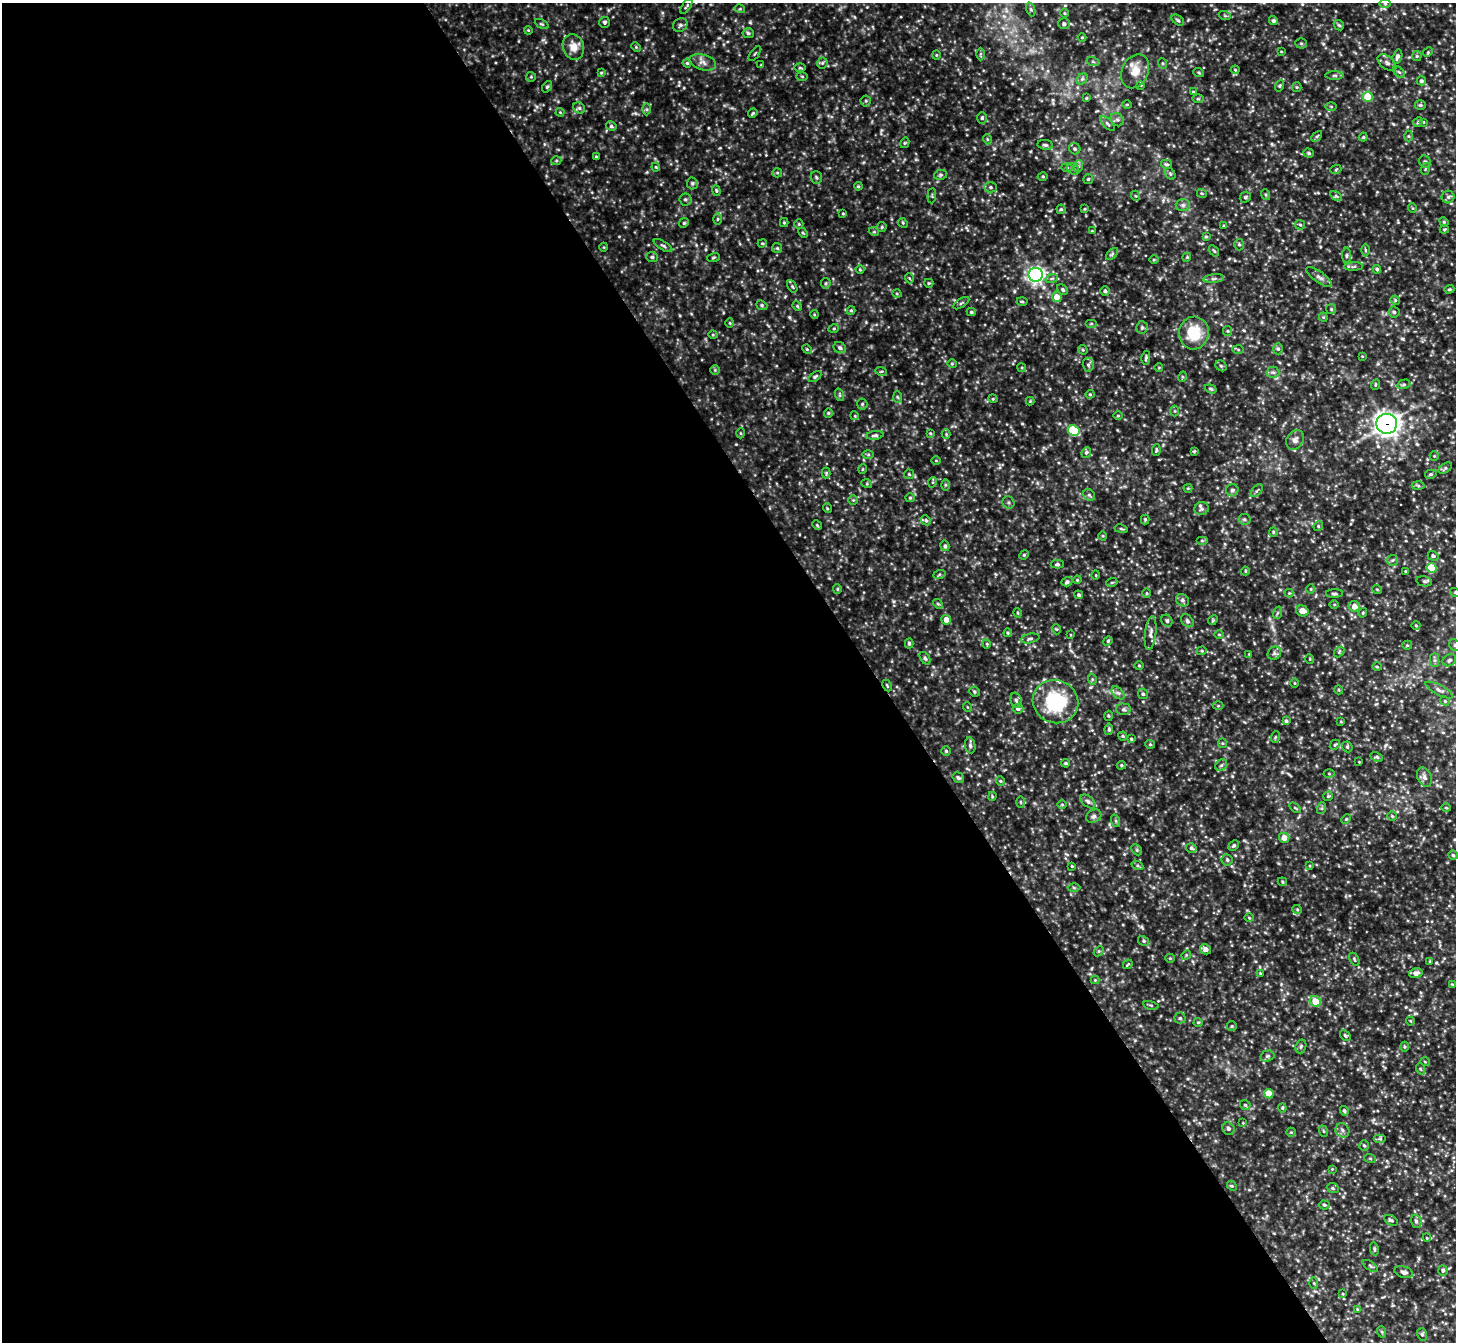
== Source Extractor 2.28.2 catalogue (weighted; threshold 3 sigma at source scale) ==
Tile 9 of 4 x 4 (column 1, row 3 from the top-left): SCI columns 2-1455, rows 1634-2973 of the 5816 x 5808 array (HDU 1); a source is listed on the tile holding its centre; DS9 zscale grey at full resolution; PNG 1458 x 1344 px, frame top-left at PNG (2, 3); each listed source drawn as its Kron ellipse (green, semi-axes under 4 px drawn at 4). Shown black and unused: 60% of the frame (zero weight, under 2 of 3 exposures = <1% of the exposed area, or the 3 px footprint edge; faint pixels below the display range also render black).
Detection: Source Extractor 2.28.2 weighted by HDU 2 'WHT'; one run over the whole footprint, this tile lists its part. Background 0.204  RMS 0.021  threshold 0.095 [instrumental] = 3 sigma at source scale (4.5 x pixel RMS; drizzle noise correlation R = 1.50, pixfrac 1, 0.05/0.05 arcsec/px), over >= 5 px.
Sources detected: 413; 5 inside a brighter listed object's ellipse — not listed separately; the other 408 listed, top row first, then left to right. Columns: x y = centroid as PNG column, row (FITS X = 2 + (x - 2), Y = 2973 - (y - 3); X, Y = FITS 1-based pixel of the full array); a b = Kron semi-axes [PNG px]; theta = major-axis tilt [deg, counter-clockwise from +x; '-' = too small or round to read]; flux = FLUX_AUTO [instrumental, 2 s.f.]
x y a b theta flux
1385 4 6 4 -1 2.7
686 6 9 3 56 2.5
740 9 5 3 - 2
1031 9 7 4 -70 2.9
1064 13 5 3 - 2
1225 16 6 4 -19 2.4
1178 20 7 4 -35 3.8
1273 21 5 4 - 4.3
605 22 5 5 - 3.4
542 24 7 4 -26 2.7
1064 24 6 5 - 5.1
680 25 8 6 36 5.2
1339 25 6 4 -43 2.8
528 30 4 3 - 1.9
748 33 5 5 - 3.8
1082 37 4 3 - 1.7
1301 43 5 5 - 3
573 47 13 10 -73 20
636 47 5 3 - 2.2
1281 52 4 3 - 1.6
1428 52 5 4 - 2.2
755 54 9 2 54 1.9
980 54 6 4 89 2.8
936 55 4 4 - 1.9
1417 56 5 5 - 2.6
1397 57 7 4 74 6.3
703 62 14 7 -16 11
1093 62 6 4 -20 2.9
687 63 4 4 - 2.4
822 63 5 5 - 3.3
1162 63 5 3 - 2
1387 63 11 6 -38 6.9
761 65 3 3 - 1.7
800 68 6 4 -1 2.1
1235 70 4 4 - 2.1
1135 71 18 13 65 28
1399 72 7 4 -44 3.5
601 73 4 4 - 2.2
1199 73 5 3 - 2.4
1335 75 9 4 0 4.2
802 76 5 3 - 2.2
531 77 5 5 - 2.5
1082 79 6 5 - 3.9
1421 81 4 4 - 4
1141 85 4 4 - 1.6
1280 86 6 3 70 2.4
547 87 6 4 53 2.9
1297 87 5 4 - 2.4
1193 92 4 3 - 1.9
1368 97 5 5 - 61
1086 98 4 3 - 2
1198 99 6 4 0 2.7
866 101 5 5 - 2.8
1127 104 5 3 - 2
1420 105 5 4 - 3.2
1331 106 5 3 - 2
579 108 6 5 - 3.5
647 109 6 4 -90 3.1
560 112 4 4 - 1.9
753 113 5 3 - 2.4
982 118 6 5 - 3.6
1117 120 7 6 - 4.9
1418 122 5 4 - 2.6
1423 122 4 2 - 1.3
1107 123 10 4 -45 4.4
611 126 5 4 - 3.5
1317 136 6 3 44 2.8
1409 136 5 3 - 2
1363 137 4 4 - 2.3
987 139 5 3 - 2.1
905 143 5 4 - 2.2
1045 145 8 5 -8 4.4
1075 149 6 5 - 3.9
1309 153 5 4 - 3.1
596 157 3 3 - 2.2
556 161 5 3 - 2.4
1425 162 6 5 - 4.1
1166 164 6 4 -14 3.2
1079 166 6 4 72 3.7
656 167 4 4 - 2
1067 167 6 4 -2 3.1
1073 169 6 5 - 4.2
1336 169 5 3 - 2.1
1425 169 6 3 71 2.4
777 173 5 4 - 2.5
1170 174 6 4 -60 3.3
940 175 6 5 - 3.6
1043 177 5 3 - 1.9
816 178 6 5 - 3.8
1088 179 5 5 - 2.7
692 183 6 5 - 3.7
858 186 4 4 - 2.4
990 187 6 5 - 4.3
716 191 5 4 - 2.6
1202 194 5 3 - 1.8
1266 195 5 3 - 2.6
932 196 8 3 85 2.3
1136 196 5 3 - 1.9
1336 196 6 4 -33 3.5
1245 197 6 5 - 2.9
1448 197 6 6 - 4.7
685 199 6 6 - 4.2
1183 205 7 6 - 5.7
1412 208 5 3 - 1.7
1061 209 4 4 - 3
1085 209 4 3 - 1.8
843 214 4 2 - 1.7
718 219 5 4 - 2.4
1444 222 5 4 - 2.1
684 223 5 4 - 2.7
784 223 4 4 - 2.2
903 223 5 4 - 2.3
799 224 5 4 - 2.3
1300 225 5 4 - 2.6
1224 226 4 3 - 2.4
882 227 5 4 - 2.4
1444 229 4 4 - 2.1
1092 231 4 3 - 1.7
874 232 5 3 - 1.8
803 233 6 3 -44 2.1
1206 237 4 4 - 2.3
762 243 4 3 - 2.3
1239 245 6 5 - 3.2
663 246 10 4 -31 4.1
604 247 4 3 - 1.5
777 248 5 5 - 2.9
1365 250 6 4 -89 3
1214 251 6 4 -54 2.5
1112 254 7 4 46 3.6
1346 255 8 4 90 3.7
652 257 6 5 - 3.4
714 257 6 3 19 2.1
1187 257 4 3 - 1.9
1154 260 5 3 - 1.9
1354 266 9 4 2 4.1
860 269 4 4 - 1.9
1377 269 4 4 - 3.4
1036 275 7 7 - 600
1319 277 15 5 -36 8.1
909 278 5 3 - 2.1
1052 278 6 4 19 3.3
1214 278 10 4 6 5.2
826 283 5 5 - 3
929 283 4 4 - 2
792 286 7 4 -59 2.9
1449 289 5 4 - 2.4
1063 290 6 4 -47 3.6
1105 291 4 4 - 3.9
897 294 5 3 - 2.1
1057 297 5 5 - 23
1395 300 5 4 - 2.1
1022 302 5 3 - 2.1
961 303 9 3 33 3.2
762 305 6 4 -22 2.8
797 306 5 4 - 2.3
1331 309 5 5 - 3.1
851 310 4 4 - 2.6
971 312 4 4 - 2.9
1394 312 5 5 - 3.5
814 314 4 3 - 1.9
1323 317 4 4 - 2.1
730 323 5 3 - 1.9
1091 323 6 4 0 3.1
1142 327 6 6 - 4.5
834 328 5 3 - 2
1228 331 5 4 - 2.5
1194 333 16 15 - 59
713 335 4 3 - 1.8
840 348 6 5 - 4.9
807 349 5 4 - 2.4
1278 349 5 5 - 3.6
1083 350 5 4 - 2.5
1238 350 6 4 -3 2.4
1362 356 3 3 - 1.5
1146 358 7 4 78 3.4
952 364 5 4 - 2.3
1088 365 7 5 -87 4.8
1221 366 6 5 - 3.5
1022 368 4 3 - 2
1159 368 4 3 - 1.6
715 370 5 4 - 2.5
881 371 6 4 -17 2.3
1273 372 6 5 - 4.8
815 377 7 4 33 3.9
1182 377 5 3 - 2.4
1404 384 6 4 16 3.8
1375 385 5 3 - 2
1211 389 6 4 -19 3.1
1090 394 4 4 - 2.2
840 395 6 4 -71 3
897 397 6 4 -87 2.8
993 399 5 3 - 1.7
1030 401 4 4 - 1.8
862 404 5 5 - 3
1175 411 5 3 - 2.1
828 413 4 4 - 2.3
855 416 4 3 - 1.9
1118 416 5 3 - 1.8
1387 424 10 10 - 1000
1074 431 6 5 - 120
741 433 5 3 - 1.9
930 433 4 4 - 2
946 434 4 4 - 2.3
875 435 8 4 8 4
1295 440 10 8 59 10
1156 450 6 3 84 2.5
1194 451 4 3 - 1.9
1086 452 5 4 - 3.4
868 454 6 4 0 2.6
1434 456 5 4 - 2.3
936 461 4 3 - 1.6
1445 468 7 4 35 3.6
863 469 5 3 - 1.5
826 473 5 4 - 2.3
909 474 5 5 - 2.4
1431 474 6 4 14 3
933 482 5 3 - 1.9
867 484 5 3 - 2.2
945 485 6 4 90 2.9
1418 486 6 4 -3 3.2
1188 488 4 4 - 2.1
1232 490 6 6 - 4.7
1257 491 8 3 49 3.2
1089 495 6 5 - 4
910 498 5 4 - 2.1
853 500 5 4 - 2.6
1008 502 6 5 - 4.2
827 508 5 3 - 2.1
1202 509 7 6 - 4.6
1145 519 5 4 - 2.2
1244 519 6 5 - 3.7
926 520 5 4 - 3
817 525 5 4 - 2.3
1318 526 5 4 - 2
1121 529 7 3 -9 2.6
1273 532 4 4 - 2.3
1103 536 5 3 - 1.9
1202 541 6 4 0 2.5
945 546 5 4 - 3.8
1024 555 5 4 - 2.4
1433 556 5 4 - 4.9
1392 560 6 5 - 3.6
1057 564 6 4 -1 3.6
1431 568 5 5 - 51
1245 571 4 4 - 2.1
1406 571 3 2 - 2.1
939 575 6 4 20 3
1096 575 5 3 - 1.5
1077 580 4 3 - 1.9
1424 581 8 5 -12 3.5
1067 582 5 4 - 4.4
1112 582 5 3 - 2.2
837 589 5 4 - 2.5
1311 589 4 4 - 2.2
1377 589 5 3 - 1.6
1455 592 5 3 - 2
1147 593 5 3 - 1.9
1289 593 4 4 - 2.1
1334 593 8 4 2 3.9
1079 595 4 4 - 3.2
1182 600 7 5 -34 5.5
938 604 5 4 - 2.8
1334 604 5 3 - 2
1354 607 6 5 - 14
1302 611 6 5 - 15
1018 613 5 3 - 1.7
1277 613 6 4 70 3.2
1363 613 5 3 - 2
946 620 5 5 - 17
1213 620 5 4 - 2.1
1167 621 6 5 - 4.2
1187 621 7 5 -46 4.3
1416 625 4 4 - 2
1056 629 5 3 - 1.7
1008 633 4 4 - 2.3
1151 633 17 5 83 9
1219 634 5 3 - 2
1071 635 4 2 - 1.4
1030 639 9 4 12 4.7
1108 641 5 4 - 2.5
909 643 5 4 - 3.5
987 644 4 4 - 2.1
1407 645 5 4 - 2.4
1455 645 6 5 - 3.8
1202 651 5 4 - 2.7
1339 652 6 4 49 2.8
1274 653 7 6 - 5.1
1249 654 3 3 - 1.5
925 658 7 4 -54 3.3
1310 659 5 3 - 1.6
1434 660 7 4 -90 4.8
1449 660 7 5 34 4.3
1139 666 5 3 - 1.9
1377 667 4 3 - 2
1092 679 6 3 -73 2.3
1295 683 4 3 - 1.7
887 686 6 2 -64 2.1
1339 690 4 3 - 1.6
1439 690 15 5 -28 7.5
974 692 5 5 - 3.2
1118 693 8 4 -43 5.1
1143 694 5 5 - 3.8
1016 700 8 5 -71 4.9
1445 701 5 4 - 2.2
1055 702 23 21 -23 140
1218 706 5 3 - 2.1
967 707 5 3 - 1.6
1018 709 5 5 - 5.4
1124 709 7 5 -2 4.5
1109 716 5 3 - 2
1286 721 4 4 - 3.5
1341 722 4 2 - 1.5
1109 729 6 4 82 3.1
1123 736 5 4 - 2.5
1275 737 6 3 71 2.4
1131 739 4 4 - 2.6
1222 743 5 4 - 2.4
1150 744 5 4 - 2.2
970 745 8 5 -80 4.8
1335 745 5 4 - 2.7
1347 747 6 5 - 3.1
946 751 4 4 - 3
1377 757 7 4 -25 3
1359 762 3 2 - 1.4
1066 763 4 3 - 2.7
1121 765 5 4 - 2.5
1221 765 6 5 - 4.2
1329 774 5 3 - 2
1424 777 10 7 -65 6.4
958 778 6 5 - 4.1
1000 781 5 4 - 2.3
992 796 4 4 - 2
1328 796 5 5 - 2.6
1088 801 9 5 -38 6.1
1021 802 5 3 - 2.1
1062 805 5 3 - 1.7
1295 808 6 3 -37 2.5
1322 808 6 4 72 3
1446 808 5 3 - 1.7
1094 816 8 6 30 5.9
1392 816 4 4 - 2.4
1346 819 5 3 - 2.1
1116 821 6 4 -72 2.5
1284 838 5 5 - 18
1234 845 6 4 43 3.9
1191 848 5 4 - 4.1
1137 850 6 4 -46 3.1
1453 855 5 4 - 3.3
1227 860 6 5 - 3.9
1137 865 6 4 -31 2.7
1072 866 3 2 - 1.8
1310 866 4 3 - 1.8
1282 882 5 4 - 2.5
1074 888 6 4 -1 3
1297 909 5 3 - 2
1249 918 5 3 - 1.7
1144 941 5 4 - 3.2
1205 949 6 5 - 8.7
1099 951 5 4 - 2.7
1186 955 5 4 - 2.2
1170 958 5 4 - 2.1
1354 959 7 4 -60 3
1430 962 4 4 - 1.9
1128 964 5 2 - 2
1260 973 4 3 - 1.5
1416 973 7 5 15 9.5
1095 980 4 4 - 1.8
1452 984 4 3 - 1.6
1315 1001 6 5 - 31
1151 1005 8 3 -13 2.4
1180 1018 5 5 - 3.4
1410 1021 4 4 - 1.9
1198 1022 4 4 - 2.4
1232 1026 5 5 - 2.7
1345 1036 6 4 -50 2.8
1301 1046 7 5 73 3.6
1405 1047 5 4 - 2.5
1267 1056 7 5 16 4.1
1425 1062 5 3 - 1.7
1421 1069 6 3 -69 2.6
1269 1094 5 4 - 30
1245 1105 5 5 - 3
1282 1108 4 4 - 2.2
1344 1111 5 4 - 4
1243 1123 4 3 - 1.4
1228 1129 6 6 - 5.7
1342 1130 7 6 - 5.9
1323 1131 6 3 -70 2.3
1291 1132 5 4 - 2.3
1380 1139 6 4 0 3
1364 1145 5 5 - 3.1
1370 1158 6 3 -19 2.5
1332 1169 4 4 - 1.5
1232 1186 5 4 - 2.7
1333 1188 6 4 -23 3.3
1324 1205 5 4 - 3.2
1391 1220 7 4 -29 3.8
1416 1221 7 5 -74 5.5
1427 1238 4 3 - 1.7
1374 1249 7 4 -78 3.2
1370 1266 9 3 -35 3.1
1443 1270 5 4 - 4.1
1404 1272 9 5 -17 6
1314 1283 6 4 -88 2.7
1343 1294 3 3 - 1.8
1357 1309 4 4 - 1.7
1382 1332 6 3 -71 2.5
1422 1334 6 5 - 4
Overlapping masked pixels (flux is a lower limit): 1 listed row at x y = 1387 424
Isophote crosses this tile's border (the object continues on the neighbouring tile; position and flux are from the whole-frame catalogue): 2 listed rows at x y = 1455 592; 1455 645